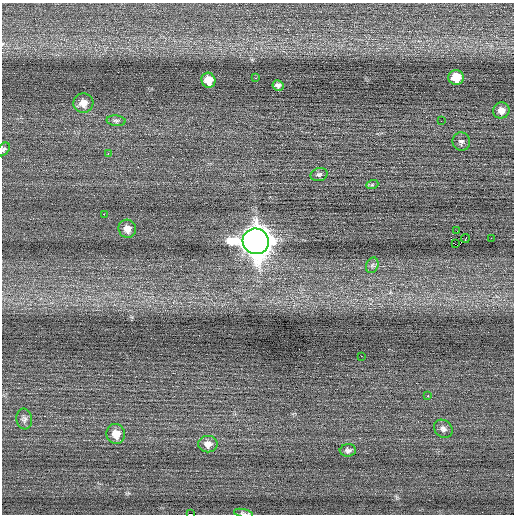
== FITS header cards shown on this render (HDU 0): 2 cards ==
NAXIS1  =                  512 / Axis length
NAXIS2  =                  512 / Axis length

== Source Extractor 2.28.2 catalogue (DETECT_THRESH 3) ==
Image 512 x 512 px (HDU 0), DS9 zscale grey, 1 PNG px = 1 image px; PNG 516 x 516 px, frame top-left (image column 1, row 512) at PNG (2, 3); each listed source drawn as its Kron ellipse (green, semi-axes under 4 px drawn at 4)
Background -0.0153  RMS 0.68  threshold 2.04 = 3 sigma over >= 5 px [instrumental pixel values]
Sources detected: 30; all 30 listed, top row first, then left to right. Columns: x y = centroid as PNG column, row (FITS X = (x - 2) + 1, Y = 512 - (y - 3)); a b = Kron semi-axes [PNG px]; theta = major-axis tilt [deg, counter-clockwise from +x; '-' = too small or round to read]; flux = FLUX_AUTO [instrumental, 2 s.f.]
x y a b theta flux
456 77 7 7 - 900
255 78 3 2 - 240
208 80 7 7 - 640
278 86 5 5 - 140
83 103 10 9 - 420
501 110 8 8 - 330
116 121 9 5 -4 110
441 121 2 2 - 43
461 142 9 8 - 150
3 149 8 5 51 95
108 154 2 2 - 340
319 174 8 6 15 120
372 185 6 4 19 65
104 214 2 2 - 220
127 229 9 8 - 330
457 231 2 2 - 13
491 238 2 2 - 49
465 239 5 2 - 81
256 241 13 13 - 79000
455 244 3 2 - 150
372 265 8 6 68 130
361 356 2 2 - 160
428 396 2 2 - 250
24 419 10 8 -83 170
443 429 10 8 -41 190
116 434 10 9 - 600
208 444 9 8 - 350
348 450 8 6 4 140
243 513 10 4 -13 87
190 514 4 2 - 1600
At the frame edge (FLAGS 8, measured only in part): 3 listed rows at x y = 3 149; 243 513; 190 514